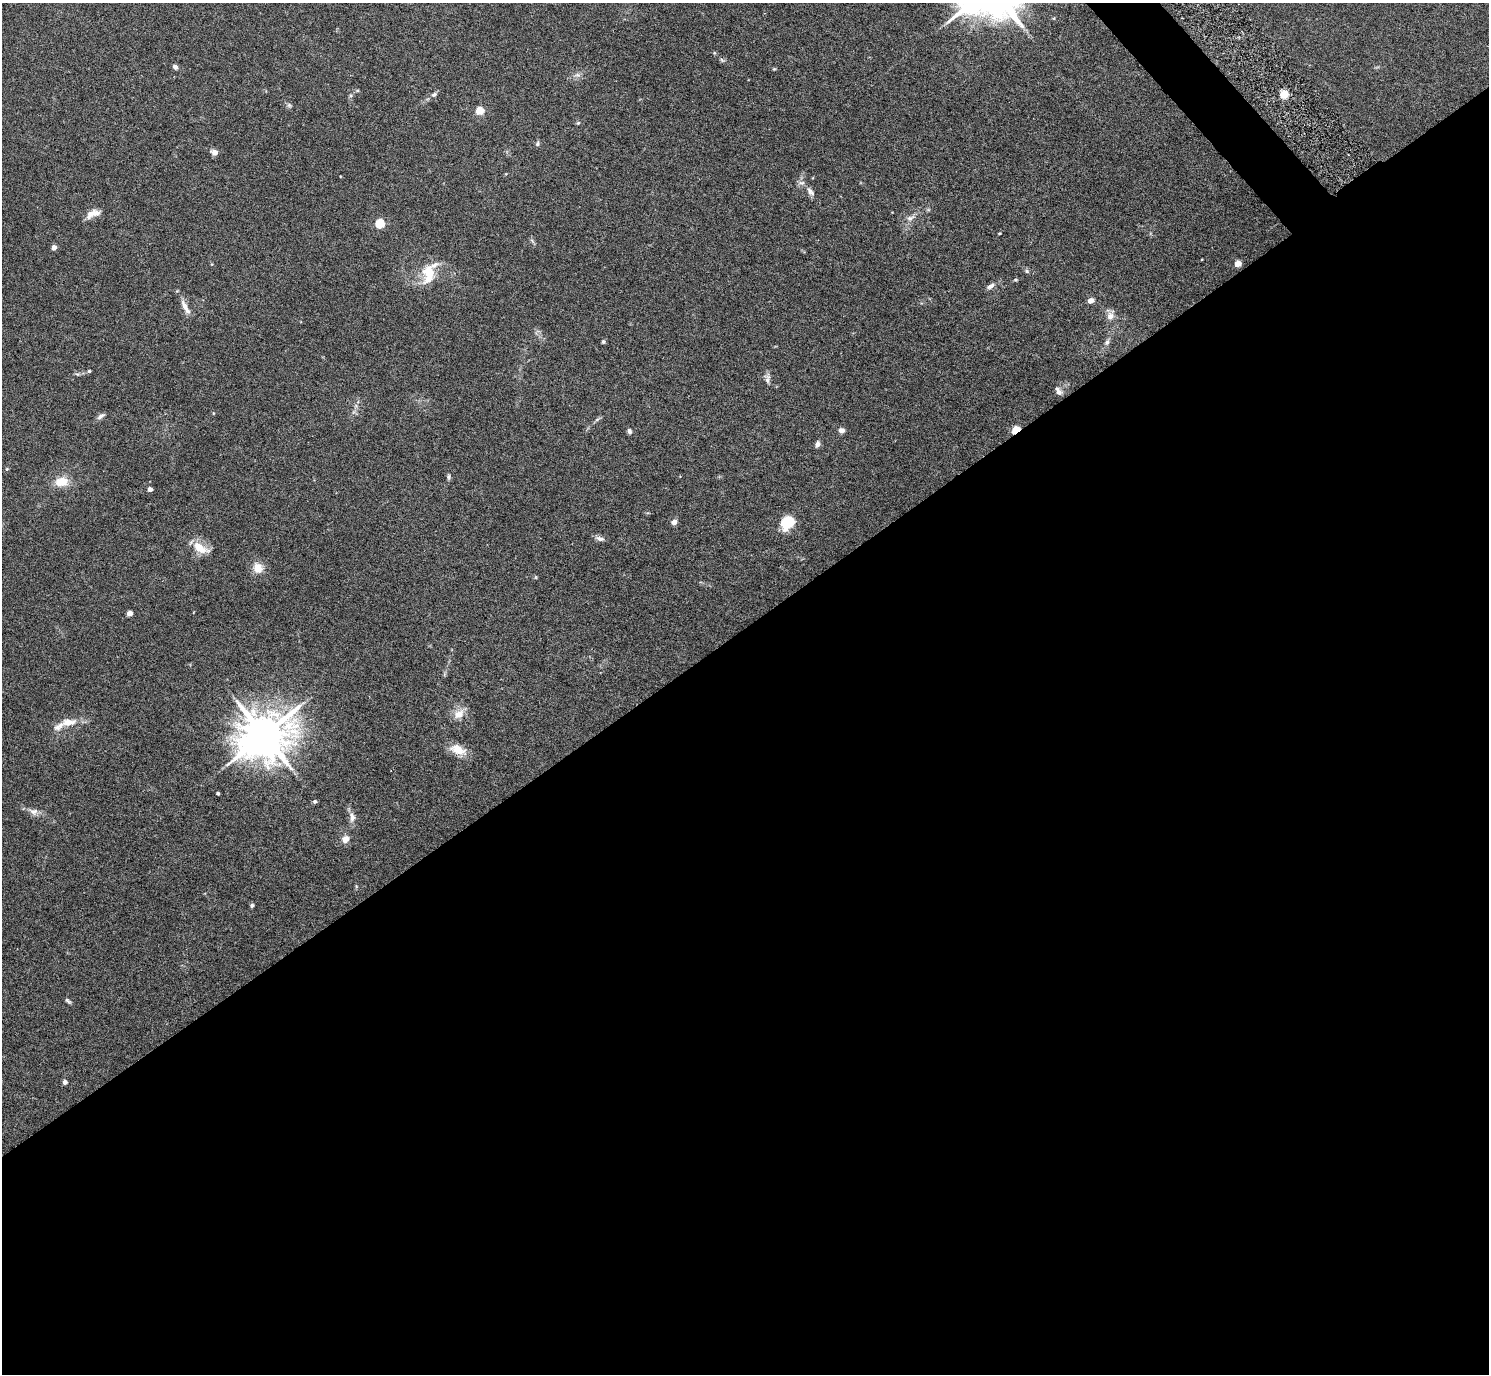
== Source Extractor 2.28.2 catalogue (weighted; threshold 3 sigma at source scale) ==
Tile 15 of 4 x 4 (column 3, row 4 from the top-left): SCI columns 2980-4466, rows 306-1677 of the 6002 x 5991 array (HDU 1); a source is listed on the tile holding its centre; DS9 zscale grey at full resolution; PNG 1491 x 1376 px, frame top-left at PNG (2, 3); no overlay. Shown black and unused: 55% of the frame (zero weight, under 5 of 9 exposures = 3% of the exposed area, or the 3 px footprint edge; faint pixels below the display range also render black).
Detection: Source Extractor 2.28.2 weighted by HDU 2 'WHT'; one run over the whole footprint, this tile lists its part. Background 0.0656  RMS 0.0033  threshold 0.0133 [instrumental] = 3 sigma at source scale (4.09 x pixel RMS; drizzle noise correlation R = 1.36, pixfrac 0.8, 0.05/0.05 arcsec/px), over >= 5 px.
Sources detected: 66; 5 inside a brighter listed object's ellipse — not listed separately; the other 61 listed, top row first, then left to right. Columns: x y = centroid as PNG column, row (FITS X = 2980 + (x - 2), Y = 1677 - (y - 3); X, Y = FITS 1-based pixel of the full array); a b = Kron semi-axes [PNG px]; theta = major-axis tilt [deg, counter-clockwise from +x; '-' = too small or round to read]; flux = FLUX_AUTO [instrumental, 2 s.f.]
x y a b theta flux
722 60 7 4 -45 0.51
175 67 7 5 -44 0.99
577 75 7 6 - 0.9
434 94 7 5 27 0.73
1284 94 5 4 - 11
289 105 7 4 -45 0.56
480 111 5 4 - 11
578 123 5 5 - 0.36
537 144 7 6 - 0.61
214 152 7 6 - 1.9
810 191 14 7 -54 1.4
93 214 17 8 21 2.7
910 218 12 7 25 1.4
380 224 5 5 - 15
999 233 4 3 - 0.26
532 241 9 3 -45 0.49
54 248 4 4 - 2.4
1238 263 5 4 - 5
1027 271 6 5 - 0.53
429 278 24 11 52 5.3
1016 280 7 3 8 0.37
990 286 11 6 30 1.2
1091 301 5 4 - 2.7
185 306 17 7 -63 2.2
1110 316 10 9 - 1.9
603 342 5 4 - 0.48
1107 342 10 6 66 0.97
89 371 4 4 - 0.36
77 374 6 4 -17 0.43
767 378 15 6 88 1.3
1058 391 12 7 -57 1.3
356 406 7 4 -73 0.61
213 413 4 3 - 0.24
101 416 11 5 35 1
597 419 6 4 20 0.5
841 430 6 5 - 1.4
1016 430 5 4 - 12
629 431 6 5 - 0.76
817 444 7 5 71 1.1
7 469 5 5 - 0.33
449 477 6 6 - 0.56
62 482 16 11 6 4.8
150 489 4 4 - 1.6
674 522 6 6 - 1.4
788 522 12 10 46 11
600 539 12 6 -14 1.2
200 548 24 11 -29 4.8
258 568 15 13 -67 3.3
129 613 4 4 - 2.9
459 714 15 12 34 3.3
68 722 22 10 8 3.9
264 735 15 13 25 1200
458 750 22 11 -23 4.6
218 793 3 3 - 0.57
315 801 5 4 - 0.55
33 811 12 8 -6 1.7
352 817 15 8 -86 1.9
345 839 9 7 45 2.1
252 905 4 4 - 0.65
68 1001 9 4 -39 0.58
65 1082 5 5 - 1
Overlapping masked pixels (flux is a lower limit): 1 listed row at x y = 1016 430